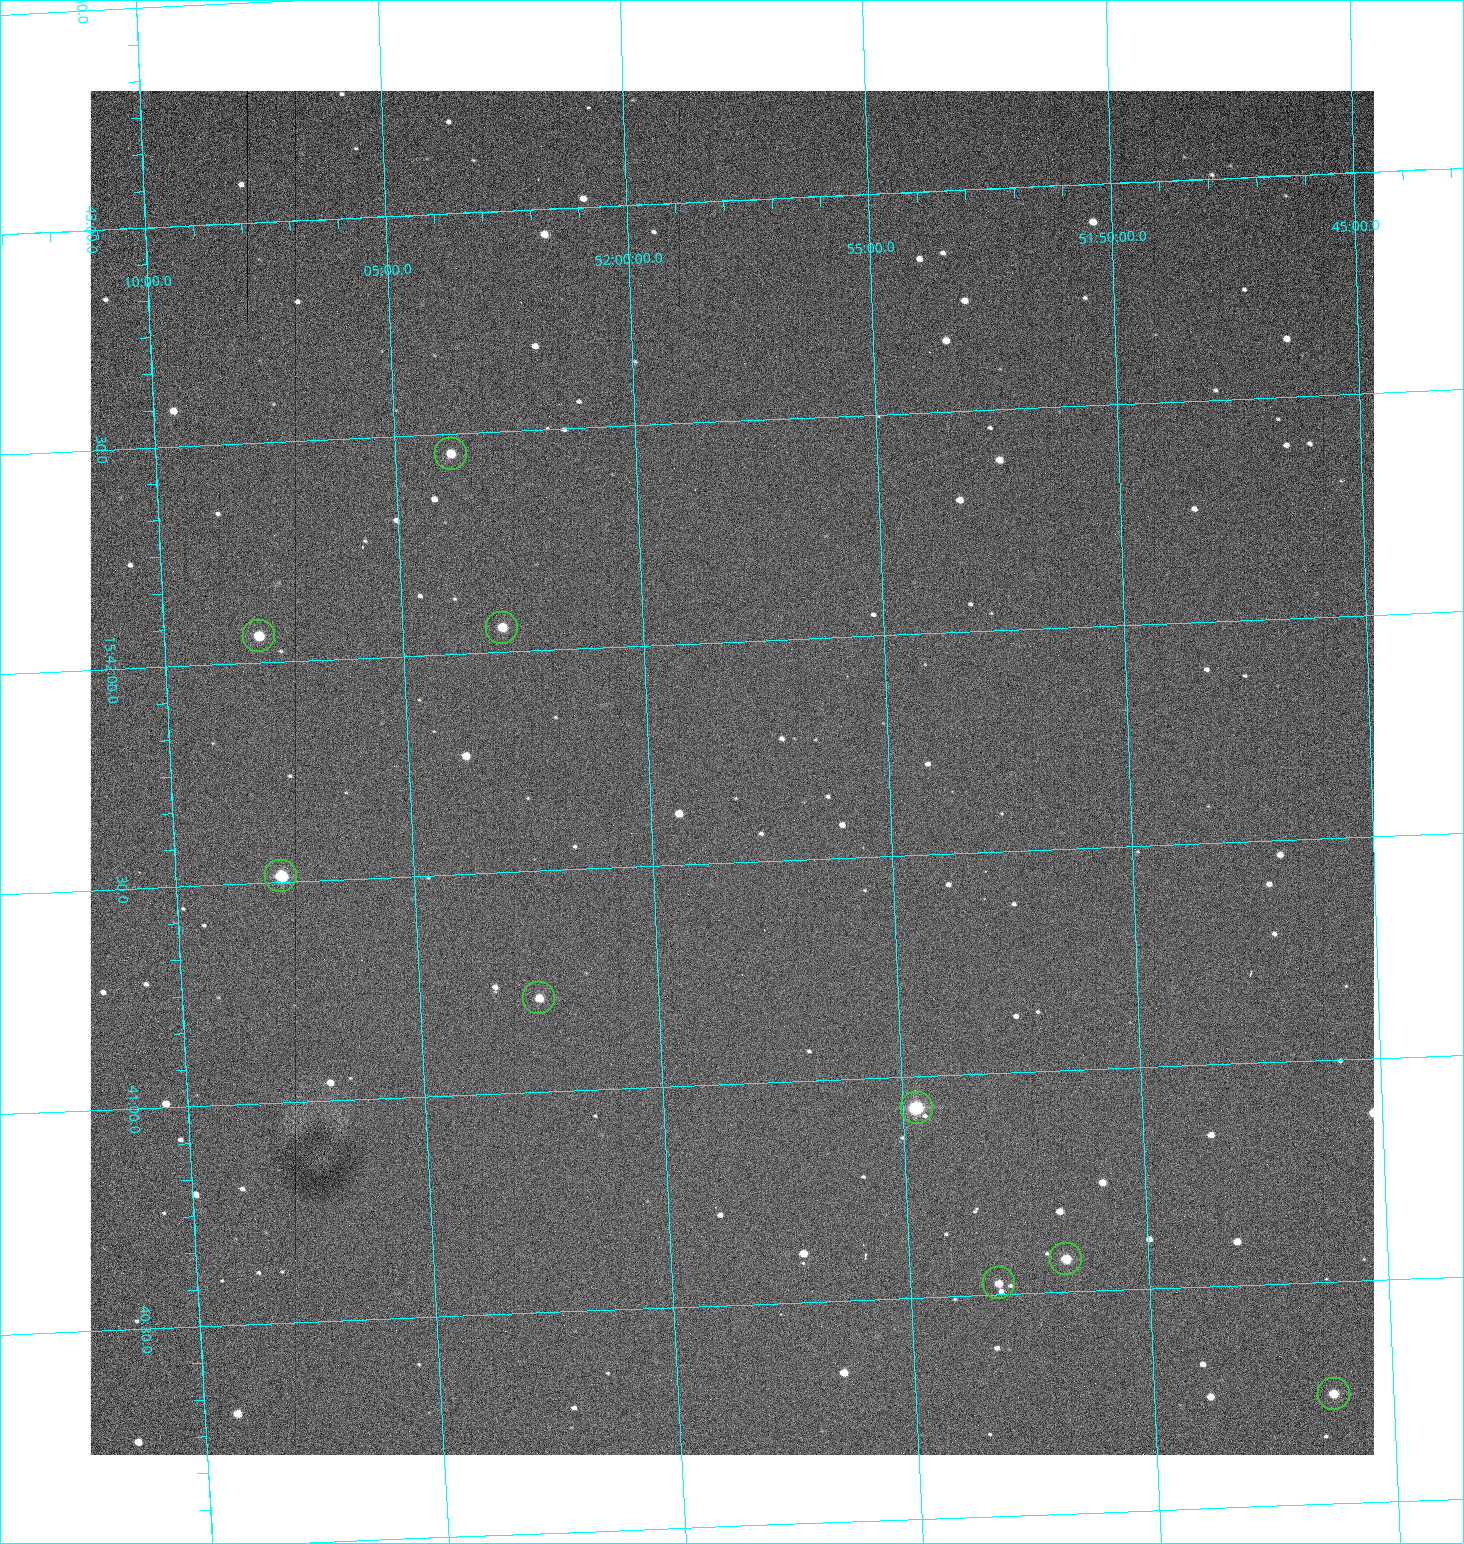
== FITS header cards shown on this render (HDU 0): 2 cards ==
NAXIS1  =                 1284 /fastest changing axis
NAXIS2  =                 1364 /next to fastest changing axis

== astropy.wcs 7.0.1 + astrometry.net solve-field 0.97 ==
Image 1284 x 1364 px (HDU 0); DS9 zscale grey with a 90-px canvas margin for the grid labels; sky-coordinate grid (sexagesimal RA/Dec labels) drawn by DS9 from the SOLVED WCS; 9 Tycho-2 reference stars matched to detected sources circled (green)
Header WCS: RA---TAN/DEC--TAN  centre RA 15:41:42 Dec +51:58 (235.43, +51.97 deg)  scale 1.26 arcsec/px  FOV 26.9' x 28.5'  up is +93 deg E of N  parity flipped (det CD > 0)
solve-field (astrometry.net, Tycho-2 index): VERIFIED the header's WCS against the Tycho-2 star catalogue (9 matches, 0 conflicts) and refined it, rather than solving blind
Solved WCS: RA---TAN-SIP/DEC--TAN-SIP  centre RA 15:41:42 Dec +51:58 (235.43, +51.97 deg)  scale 1.25 arcsec/px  FOV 26.8' x 28.5'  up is +92 deg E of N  parity flipped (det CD > 0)
The solver's refit moves the header's centre by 0.6 arcsec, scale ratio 0.997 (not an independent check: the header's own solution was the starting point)
Tycho-2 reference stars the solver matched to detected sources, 9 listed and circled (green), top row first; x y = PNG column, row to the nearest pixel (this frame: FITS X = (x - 90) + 1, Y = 1364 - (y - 91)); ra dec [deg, ICRS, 3 dp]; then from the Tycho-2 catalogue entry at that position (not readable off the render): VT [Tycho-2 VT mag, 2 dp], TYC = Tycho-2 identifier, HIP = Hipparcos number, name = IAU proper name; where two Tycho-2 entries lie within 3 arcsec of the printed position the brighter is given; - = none
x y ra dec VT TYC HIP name
451 454 235.614 +52.064 11.61 3489-1132-1 - -
502 628 235.514 +52.049 11.19 3489-1407-1 - -
259 636 235.515 +52.133 11.12 3489-1380-1 - -
281 876 235.378 +52.130 9.31 3489-1322-1 76850 -
539 998 235.303 +52.042 11.52 3489-958-1 - -
917 1108 235.232 +51.912 9.59 3489-824-1 - -
1066 1259 235.143 +51.862 10.97 3489-1016-1 - -
999 1283 235.131 +51.886 12.29 3489-908-1 - -
1334 1394 235.062 +51.771 11.53 3489-1453-1 - -